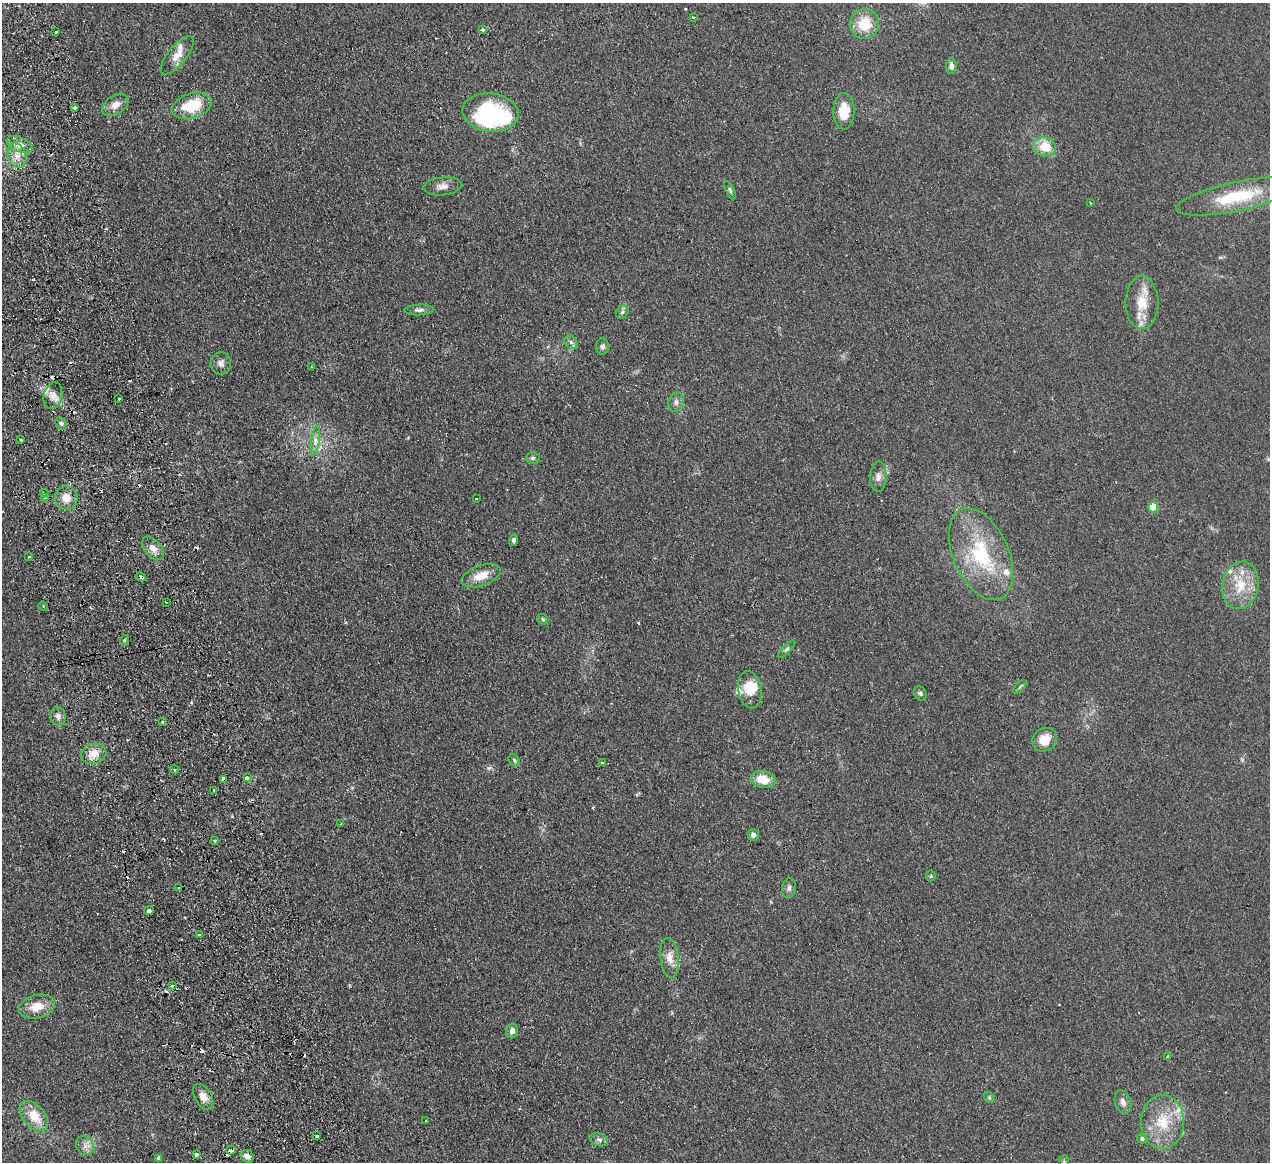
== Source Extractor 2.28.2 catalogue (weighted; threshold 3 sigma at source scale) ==
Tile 11 of 4 x 4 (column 3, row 3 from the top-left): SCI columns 2590-3857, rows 1439-2598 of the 5180 x 5078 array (HDU 1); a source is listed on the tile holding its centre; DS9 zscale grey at full resolution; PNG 1272 x 1164 px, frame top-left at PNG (2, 3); each listed source drawn as its Kron ellipse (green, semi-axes under 4 px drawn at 4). Shown black and unused: <1% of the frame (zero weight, under 2 of 3 exposures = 3% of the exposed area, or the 3 px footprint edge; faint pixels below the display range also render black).
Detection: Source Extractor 2.28.2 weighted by HDU 2 'WHT'; one run over the whole footprint, this tile lists its part. Background 0.107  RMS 0.011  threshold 0.0476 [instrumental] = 3 sigma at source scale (4.5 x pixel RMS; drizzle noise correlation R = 1.50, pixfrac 1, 0.05/0.05 arcsec/px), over >= 5 px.
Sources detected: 119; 3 inside a brighter object's white glare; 18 cosmic-ray / hot-pixel residue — neither listed nor drawn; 6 inside a brighter listed object's ellipse — not listed separately; the other 92 listed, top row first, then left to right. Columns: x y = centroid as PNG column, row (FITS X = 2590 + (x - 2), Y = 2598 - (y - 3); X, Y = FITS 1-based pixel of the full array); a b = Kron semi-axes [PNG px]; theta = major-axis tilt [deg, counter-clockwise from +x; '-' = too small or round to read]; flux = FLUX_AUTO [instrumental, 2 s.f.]
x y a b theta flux
693 17 3 3 - 2.7
864 24 15 14 - 28
482 30 4 3 - 6.8
56 32 3 3 - 1.7
177 55 23 9 51 12
951 66 8 5 -90 4.5
115 105 14 9 35 8.8
192 106 20 12 18 36
75 108 3 3 - 3.2
844 111 18 10 89 21
490 112 28 19 -7 83
20 144 14 7 -24 6.8
1045 147 11 9 -14 23
17 155 13 9 -69 11
443 186 19 9 6 7.1
730 190 10 4 -65 1.9
1237 196 61 14 12 61
1090 202 3 2 - 0.86
1142 303 26 16 -90 25
419 310 15 5 2 3.7
622 312 7 5 46 2.2
571 342 7 6 - 2.9
603 347 8 6 87 3.2
221 363 11 10 - 5.3
312 367 3 3 - 1.3
53 396 13 9 78 7.9
119 399 3 3 - 2.1
676 402 10 7 70 4
61 423 7 5 -66 2.1
20 440 3 3 - 6.8
315 441 15 4 82 4.9
533 458 7 5 1 2.1
878 477 15 8 87 6.4
44 493 4 3 - 1.8
45 498 3 2 - 1.1
66 498 12 11 - 12
476 498 3 2 - 1.2
1153 507 5 5 - 37
514 540 6 4 71 2.7
153 548 14 8 -49 8.3
981 554 49 27 -66 83
29 557 3 2 - 1.4
481 576 20 10 20 16
141 577 5 3 - 10
1240 585 24 18 79 30
166 602 2 2 - 0.99
43 606 4 3 - 1.2
543 619 6 4 -43 1.4
124 640 5 3 - 1.1
787 649 11 4 46 2.4
1020 687 8 3 45 1.5
750 690 19 11 -81 21
920 693 7 6 - 2
58 716 9 7 -78 4.5
162 722 3 3 - 3.6
1045 740 13 11 35 15
94 754 13 10 15 12
514 760 6 5 - 1.7
603 763 3 3 - 5.6
175 769 4 2 - 1.2
247 778 4 3 - 6.4
224 779 4 4 - 8.3
763 779 12 8 -13 20
214 790 3 3 - 3.8
341 824 3 3 - 1.4
753 835 6 5 - 4.1
214 840 4 3 - 3
931 876 5 5 - 1.3
179 888 3 3 - 0.99
789 888 10 6 83 3.3
149 910 5 4 - 13
200 935 4 3 - 1.6
670 958 20 9 -84 10
172 986 3 3 - 4.8
37 1007 18 11 15 16
512 1031 7 6 - 4.6
1168 1057 3 3 - 1.9
203 1097 14 8 -60 9.1
989 1097 6 4 -48 1.5
1123 1102 12 8 -71 5.4
34 1116 17 11 -49 22
425 1120 3 3 - 1.7
1163 1122 27 21 89 37
317 1136 3 3 - 3.8
1142 1139 5 5 - 2.4
599 1140 9 6 -19 3.4
85 1146 10 8 -53 6.1
231 1150 5 3 - 6
196 1154 3 3 - 6.6
247 1156 7 6 - 4.7
158 1158 4 3 - 2.6
1064 1161 6 5 - 1.7
Overlapping masked pixels (flux is a lower limit): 3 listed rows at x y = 141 577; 224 779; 231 1150
Isophote crosses this tile's border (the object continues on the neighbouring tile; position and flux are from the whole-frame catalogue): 1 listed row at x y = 1064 1161